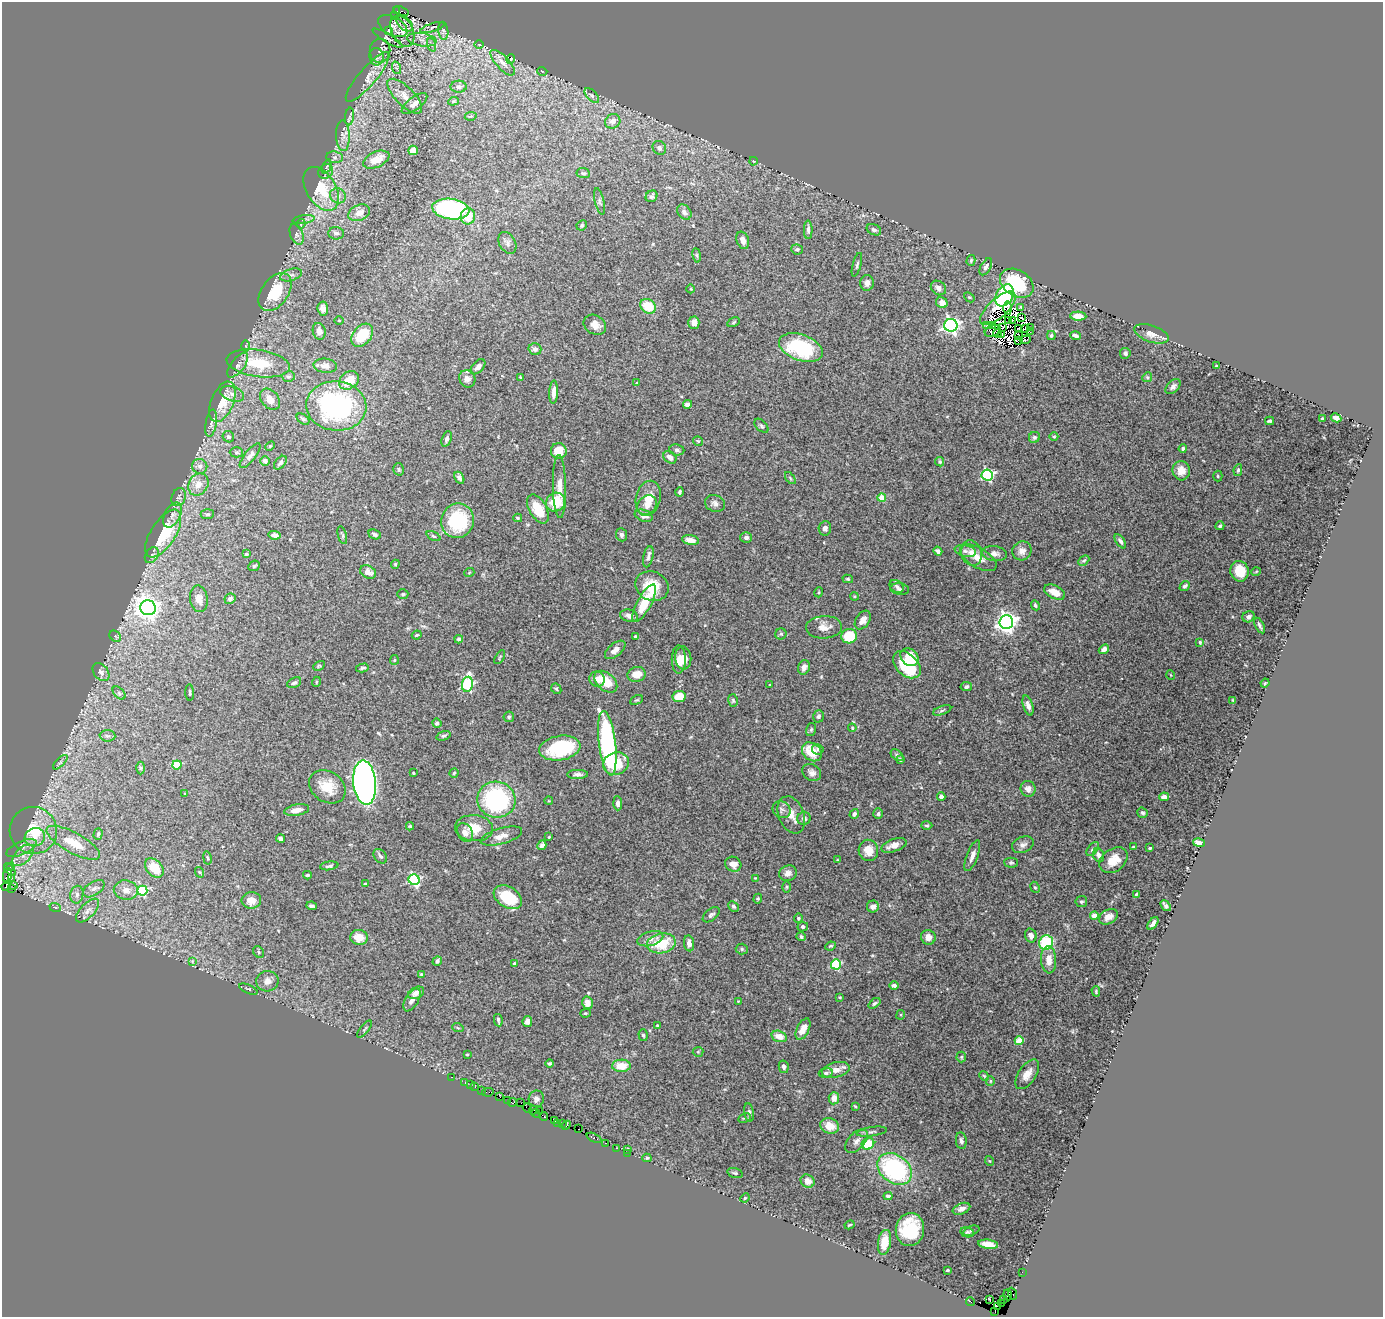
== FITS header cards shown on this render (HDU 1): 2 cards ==
NAXIS1  =                 1381
NAXIS2  =                 1315

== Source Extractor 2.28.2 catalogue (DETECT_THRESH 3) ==
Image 1381 x 1315 px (HDU 1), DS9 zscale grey, 1 PNG px = 1 image px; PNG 1385 x 1319 px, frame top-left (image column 1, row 1315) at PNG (2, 2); each listed source drawn as its Kron ellipse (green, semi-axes under 4 px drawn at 4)
Background 0.937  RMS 0.027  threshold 0.0814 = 3 sigma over >= 5 px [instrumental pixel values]
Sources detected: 474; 11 with non-positive FLUX_AUTO (blend fragments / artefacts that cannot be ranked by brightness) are neither listed nor drawn; the other 463 listed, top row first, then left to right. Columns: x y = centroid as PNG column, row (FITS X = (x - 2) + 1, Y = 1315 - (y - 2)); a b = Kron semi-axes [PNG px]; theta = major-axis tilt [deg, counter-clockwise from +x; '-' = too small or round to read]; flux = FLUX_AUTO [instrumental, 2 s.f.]
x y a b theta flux
397 11 3 3 - 320
401 11 7 3 -16 410
394 16 3 3 - 89
405 23 10 6 -47 7.8
393 26 16 9 -28 10
432 28 12 4 18 3.1
389 31 3 2 - 2.1
402 31 17 10 -63 21
443 31 9 5 -82 4.4
388 38 17 4 -31 5.3
422 40 15 6 -9 14
479 44 4 3 - 1.7
432 45 7 4 -70 4.1
380 51 12 10 83 13
376 57 9 7 -80 7
511 59 5 3 - 1.3
503 63 16 6 -47 13
397 68 6 4 -70 3.2
542 71 5 3 - 1.2
367 77 32 8 49 26
459 87 8 6 2 6
405 96 22 9 -45 23
592 96 9 5 -47 4.6
453 101 5 4 - 2.2
414 103 15 6 37 11
349 116 9 4 83 5
471 116 6 4 9 2.3
613 121 8 7 - 11
343 136 15 7 -88 12
659 148 7 6 - 6.6
413 150 5 5 - 17
335 157 8 6 -7 5.7
376 160 14 7 24 26
753 161 4 2 - 1.3
327 167 7 2 68 1.9
326 171 8 7 - 6.3
583 173 7 5 -7 3.5
321 189 24 15 -58 62
338 196 8 7 - 7.9
652 196 6 5 - 4.6
600 202 13 4 -77 5.1
451 209 19 10 -8 280
684 212 8 6 -52 7.6
359 213 11 7 23 15
468 216 8 7 - 31
304 219 11 4 9 4.5
301 224 5 4 - 2.5
582 225 5 4 - 2.9
808 230 9 4 -89 5.4
874 230 7 5 -26 5
336 233 8 6 -3 6
297 234 11 6 -69 7.6
743 240 9 6 -70 11
507 243 11 8 -59 7.5
797 249 6 5 - 4.3
697 255 7 3 -81 2.4
971 260 5 4 - 2.8
857 265 12 4 75 3.7
986 267 9 5 60 6.9
291 275 11 5 17 7.6
867 283 8 7 - 10
1017 283 18 13 -32 110
938 288 8 6 -40 8.5
691 289 4 3 - 1.3
275 292 21 13 54 75
1004 295 12 8 59 120
969 297 6 4 -42 2.5
942 303 6 5 - 15
648 306 8 6 -34 48
1021 307 3 3 - 2.2
998 308 22 9 42 44
1008 308 7 3 90 3.5
323 309 7 5 -83 8.6
1078 316 8 4 -2 18
1022 318 3 2 - 3
339 320 5 3 - 1.4
1012 320 3 2 - 1.1
1008 321 4 2 - 0.65
734 322 6 4 28 2.6
694 323 6 5 - 14
595 325 12 9 -33 16
951 325 6 6 - 610
987 325 2 2 - 1.9
992 325 3 2 - 3.9
1003 327 2 2 - 1.2
1030 328 3 2 - 0.67
1018 329 4 2 - 3.4
1026 329 4 2 - 1.4
319 331 8 6 -74 10
993 331 8 5 18 4.6
1030 332 3 2 - 0.64
998 333 4 3 - 0.81
1152 334 18 8 -19 17
362 335 13 9 49 59
1002 335 3 2 - 1.2
1018 335 4 2 - 0.65
1051 335 4 3 - 2.6
1075 336 5 3 - 5.9
1019 340 3 2 - 1
1025 340 5 4 - 2.1
245 346 6 4 -89 2.7
801 348 23 13 -20 130
535 349 6 6 - 6.4
1125 353 5 5 - 4.9
258 363 32 13 -8 69
238 365 14 6 52 8.8
325 366 12 7 -5 11
1216 366 3 3 - 1.9
478 367 9 5 48 6.2
288 376 6 5 - 3.4
521 377 4 2 - 2.2
1147 377 5 4 - 2.4
467 379 9 8 - 9.8
349 380 11 8 34 37
637 383 3 3 - 2.3
1173 387 9 5 44 6.3
554 392 11 4 87 12
232 394 12 7 -18 12
270 399 12 8 -50 19
222 402 21 11 67 51
687 404 4 4 - 9.4
336 406 30 24 -5 300
1322 418 3 2 - 1.5
1336 418 5 4 - 8.7
303 419 7 4 -35 3.6
1270 421 4 3 - 2.9
211 423 14 5 81 6.8
761 426 8 5 -45 3.4
1054 436 4 4 - 2.1
228 437 6 5 - 4.6
1034 437 6 5 - 3.7
447 439 8 4 72 5.4
698 441 5 5 - 2.4
270 446 5 3 - 2
1183 448 4 4 - 3.3
677 450 7 5 -8 5.2
559 451 8 8 - 24
236 452 6 5 - 3
250 456 15 5 52 7.5
670 457 7 5 -43 9.8
265 461 4 4 - 6.2
940 462 5 4 - 2.8
280 463 8 5 51 4.3
200 466 7 7 - 7.2
399 469 6 5 - 2.8
1238 470 6 4 79 3.6
1181 471 9 8 - 20
987 475 5 5 - 270
1218 476 5 4 - 2.3
459 478 6 4 -60 6.4
790 478 7 3 -54 2.5
198 484 11 9 57 19
559 486 31 6 -89 21
679 492 4 3 - 3
179 497 9 7 66 6.4
648 498 18 12 76 31
882 498 4 4 - 45
556 502 10 9 - 53
715 503 10 8 -23 7.6
647 505 11 9 48 12
538 509 16 8 -60 44
207 514 6 5 - 3.7
172 515 13 8 62 13
644 516 9 6 -20 10
518 518 4 3 - 2.2
458 521 17 16 - 120
1220 526 4 4 - 2.8
825 528 7 6 - 7.8
163 534 27 12 57 96
375 534 6 4 -23 3.8
274 535 6 4 -11 9.8
342 535 9 4 -75 3
621 535 6 5 - 4.9
433 536 7 4 -26 3
746 537 6 5 - 6.7
690 540 8 5 -9 13
1120 541 8 4 -54 4.9
938 551 5 3 - 5.7
965 551 11 5 -12 6.1
1022 551 10 9 - 11
971 553 13 10 -72 15
246 554 3 3 - 3.3
995 554 12 7 -8 8.6
152 555 9 6 55 5.3
648 557 11 5 78 5.7
978 558 20 10 -30 19
1084 561 6 4 45 3
395 564 4 4 - 2.2
254 566 6 5 - 3.3
1240 571 10 9 - 36
368 572 8 6 -27 11
1256 572 5 3 - 1.6
469 573 5 3 - 1.7
848 579 5 4 - 2.3
652 586 17 14 -22 44
897 586 8 6 -35 4.8
1185 586 6 4 40 4.8
900 589 9 5 -9 4.1
819 592 5 3 - 1.9
1055 592 11 6 -27 22
403 594 5 4 - 2.3
854 596 4 3 - 1.7
199 599 13 9 -81 12
230 599 6 5 - 5.6
644 603 21 7 61 63
1035 605 5 4 - 3.4
148 608 8 7 - 1400
629 616 9 6 -16 8.3
1249 617 6 5 - 7.6
863 620 10 6 56 12
1006 622 7 7 - 1100
1260 625 8 3 -62 4.5
824 627 18 11 2 18
781 634 5 5 - 3.1
417 635 5 3 - 2.2
115 636 6 5 - 3.3
849 636 8 7 - 52
635 637 4 3 - 3
459 639 4 4 - 4.4
1200 642 3 3 - 2.9
1104 649 5 4 - 8.4
615 650 12 6 39 12
500 657 8 2 58 1.7
909 657 10 8 -42 44
683 658 11 8 -85 18
679 659 14 7 90 17
394 660 5 4 - 2.2
907 665 16 10 -44 91
319 666 6 4 30 2.2
804 667 7 5 71 11
362 668 6 3 12 3.2
101 672 10 7 -50 8.7
637 674 9 7 14 22
1171 675 5 3 - 1.3
597 679 8 7 - 12
316 682 5 3 - 1.6
606 682 13 8 -42 45
294 683 7 5 26 4.5
1265 683 4 3 - 2
467 684 7 5 81 210
770 685 3 2 - 1.5
966 687 6 4 9 5.2
556 689 6 4 -44 2.4
119 693 8 4 -46 3.7
190 693 8 3 -87 2.5
679 697 6 5 - 37
636 700 7 3 25 2.3
1233 700 3 2 - 1.4
733 701 6 4 -75 2.9
1028 706 10 4 -73 8.7
942 710 9 4 20 3.5
818 716 6 5 - 4.2
509 717 5 5 - 3.1
437 723 4 4 - 4.9
852 728 4 3 - 1.5
811 730 6 5 - 3.2
107 736 8 5 -3 4.9
444 736 7 4 16 3.5
607 743 32 8 -83 320
560 748 21 12 9 110
818 749 5 5 - 3.6
812 752 11 8 -39 41
897 755 7 5 -39 4.7
900 760 4 3 - 5.7
60 762 9 3 45 3.2
616 764 13 11 18 51
177 765 4 4 - 81
141 768 6 4 90 2.5
812 772 10 8 -36 8.1
413 773 3 2 - 1.9
454 773 5 4 - 2.4
578 774 10 4 1 6.9
365 783 22 11 -84 1100
327 787 19 15 -35 39
1028 789 8 7 - 11
185 794 3 3 - 2
941 797 4 4 - 9.5
1164 797 5 4 - 10
496 800 19 18 - 230
549 801 4 2 - 1.4
618 803 7 4 -87 5.1
297 810 13 5 10 15
782 810 9 8 - 6.3
1143 813 5 5 - 2.9
854 814 5 4 - 5
878 814 5 5 - 4.1
791 815 19 12 -68 21
804 818 6 6 - 5.2
927 825 5 4 - 2.7
410 826 4 4 - 2.3
474 828 19 13 -5 35
33 830 24 23 - 77
465 832 10 7 -62 11
98 834 6 3 74 2.9
501 836 21 8 15 16
35 837 10 9 - 20
549 837 3 2 - 1.4
280 838 4 3 - 5.9
73 843 30 10 -29 43
1199 843 6 4 -12 12
542 845 5 4 - 8.2
894 845 13 6 19 18
1023 845 11 7 22 8.6
1133 847 3 3 - 2.3
21 848 16 6 24 12
1150 848 3 3 - 2.5
1093 849 8 5 51 3.8
868 850 10 9 - 21
23 855 13 7 47 15
1099 855 7 5 -67 8
380 856 8 5 -52 4.3
972 856 16 5 69 11
207 858 7 3 -80 2.2
837 860 3 3 - 1.3
1113 860 15 11 37 29
1011 863 7 5 0 3
733 864 8 7 - 14
11 866 4 3 - 37
329 866 9 4 8 5.3
154 868 11 7 -47 41
10 870 8 3 -51 62
199 872 5 3 - 1.8
788 873 9 7 17 8.5
307 875 4 3 - 3.1
7 876 8 4 82 72
12 878 2 2 - 39
755 878 4 4 - 1.6
414 880 5 5 - 270
365 884 3 2 - 1.4
13 885 3 3 - 71
6 886 5 3 - 48
787 887 5 3 - 1.9
1035 887 6 4 -65 2.5
11 889 3 3 - 7.8
94 889 12 6 33 8.3
126 890 12 9 -10 15
142 891 5 5 - 150
1136 894 4 3 - 1.8
77 895 9 6 79 8
508 897 15 10 -33 72
758 899 5 4 - 2.2
251 900 10 8 5 18
1081 902 6 5 - 3.5
312 906 5 3 - 4.7
733 906 6 4 -44 3.4
1165 906 6 3 -50 4.9
55 907 6 3 -19 1.9
873 907 6 6 - 9.1
88 911 15 7 47 11
711 915 10 5 38 4.8
1094 915 4 4 - 29
1108 917 10 7 29 15
798 918 4 4 - 2.7
1153 923 7 3 54 6
803 927 5 4 - 4.7
1031 935 7 6 - 8.4
359 937 9 7 -7 24
801 937 4 4 - 5.4
928 937 7 7 - 15
650 939 13 7 15 11
661 943 14 10 10 65
689 943 8 5 -82 10
1046 943 7 6 - 120
830 946 5 3 - 2.3
742 949 6 5 - 3.3
259 952 6 5 - 3.3
1049 960 13 7 -86 21
192 961 4 4 - 1.5
437 961 5 3 - 4
514 963 4 3 - 2.9
836 964 5 5 - 130
422 974 4 4 - 2.6
267 981 11 10 - 13
894 985 5 4 - 5.8
248 989 10 3 -23 2.8
1096 991 5 4 - 2.1
416 993 8 5 25 9.3
840 997 3 2 - 1.5
412 1000 12 6 59 10
738 1001 3 3 - 1.2
587 1003 6 5 - 14
874 1003 7 3 37 2.9
585 1013 5 4 - 2.2
901 1015 5 4 - 1.9
498 1020 6 3 -81 3.2
527 1021 5 4 - 5.9
657 1026 3 2 - 1.5
458 1028 6 3 -19 2.2
365 1029 10 3 52 3
803 1029 11 6 63 17
643 1035 6 4 -72 3
779 1036 8 5 -16 22
1019 1041 4 4 - 59
698 1052 5 5 - 2.3
467 1054 4 2 - 1.5
961 1057 5 5 - 2.4
550 1064 4 4 - 2.6
621 1066 9 6 2 30
784 1067 6 5 - 5.1
836 1070 14 7 15 16
826 1073 7 4 7 4.2
1027 1074 17 8 56 19
984 1076 5 4 - 2.1
451 1077 2 2 - 4.8
990 1081 5 4 - 2.4
465 1082 3 2 - 11
470 1085 2 2 - 13
475 1087 4 3 - 39
482 1090 3 2 - 4.9
488 1092 6 2 12 8.5
500 1097 2 2 - 12
834 1098 6 5 - 14
536 1099 8 7 - 6.4
507 1101 3 2 - 11
513 1102 4 2 - 21
521 1103 2 2 - 15
855 1106 3 2 - 1.5
527 1108 5 2 - 0.67
534 1110 4 2 - 7
539 1111 3 2 - 28
749 1112 9 5 -81 4.8
536 1113 4 3 - 25
544 1116 4 3 - 25
745 1118 6 4 25 2.8
554 1121 2 2 - 0.79
558 1123 2 2 - 1.4
563 1123 4 2 - 26
566 1125 5 3 - 27
830 1126 9 7 -16 25
578 1129 2 2 - 13
872 1132 15 4 8 5.6
594 1138 8 3 -24 57
856 1141 14 8 47 10
961 1141 8 5 -81 5.4
605 1143 3 2 - 24
868 1144 6 5 - 51
617 1148 3 2 - 24
628 1149 3 2 - 1.6
628 1153 2 2 - 8.8
647 1158 4 4 - 2.7
990 1161 5 3 - 1.4
895 1169 19 14 -38 230
735 1173 8 4 -14 3.3
808 1181 7 6 - 15
888 1196 4 4 - 3.8
745 1198 5 4 - 1.5
961 1209 9 5 22 7.3
849 1225 5 2 - 1.7
910 1230 16 14 83 100
971 1231 8 4 18 2.7
967 1232 7 5 -11 3
884 1242 12 6 80 33
988 1244 10 4 -7 18
947 1270 3 3 - 3.5
1022 1272 3 2 - 1.8
1012 1294 6 4 -70 37
1008 1295 5 3 - 20
990 1299 3 2 - 42
1004 1299 2 2 - 2.1
970 1302 4 2 - 20
1002 1303 2 2 - 7.3
998 1306 3 2 - 190
995 1311 3 2 - 19
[11 non-positive-flux detections neither listed nor drawn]